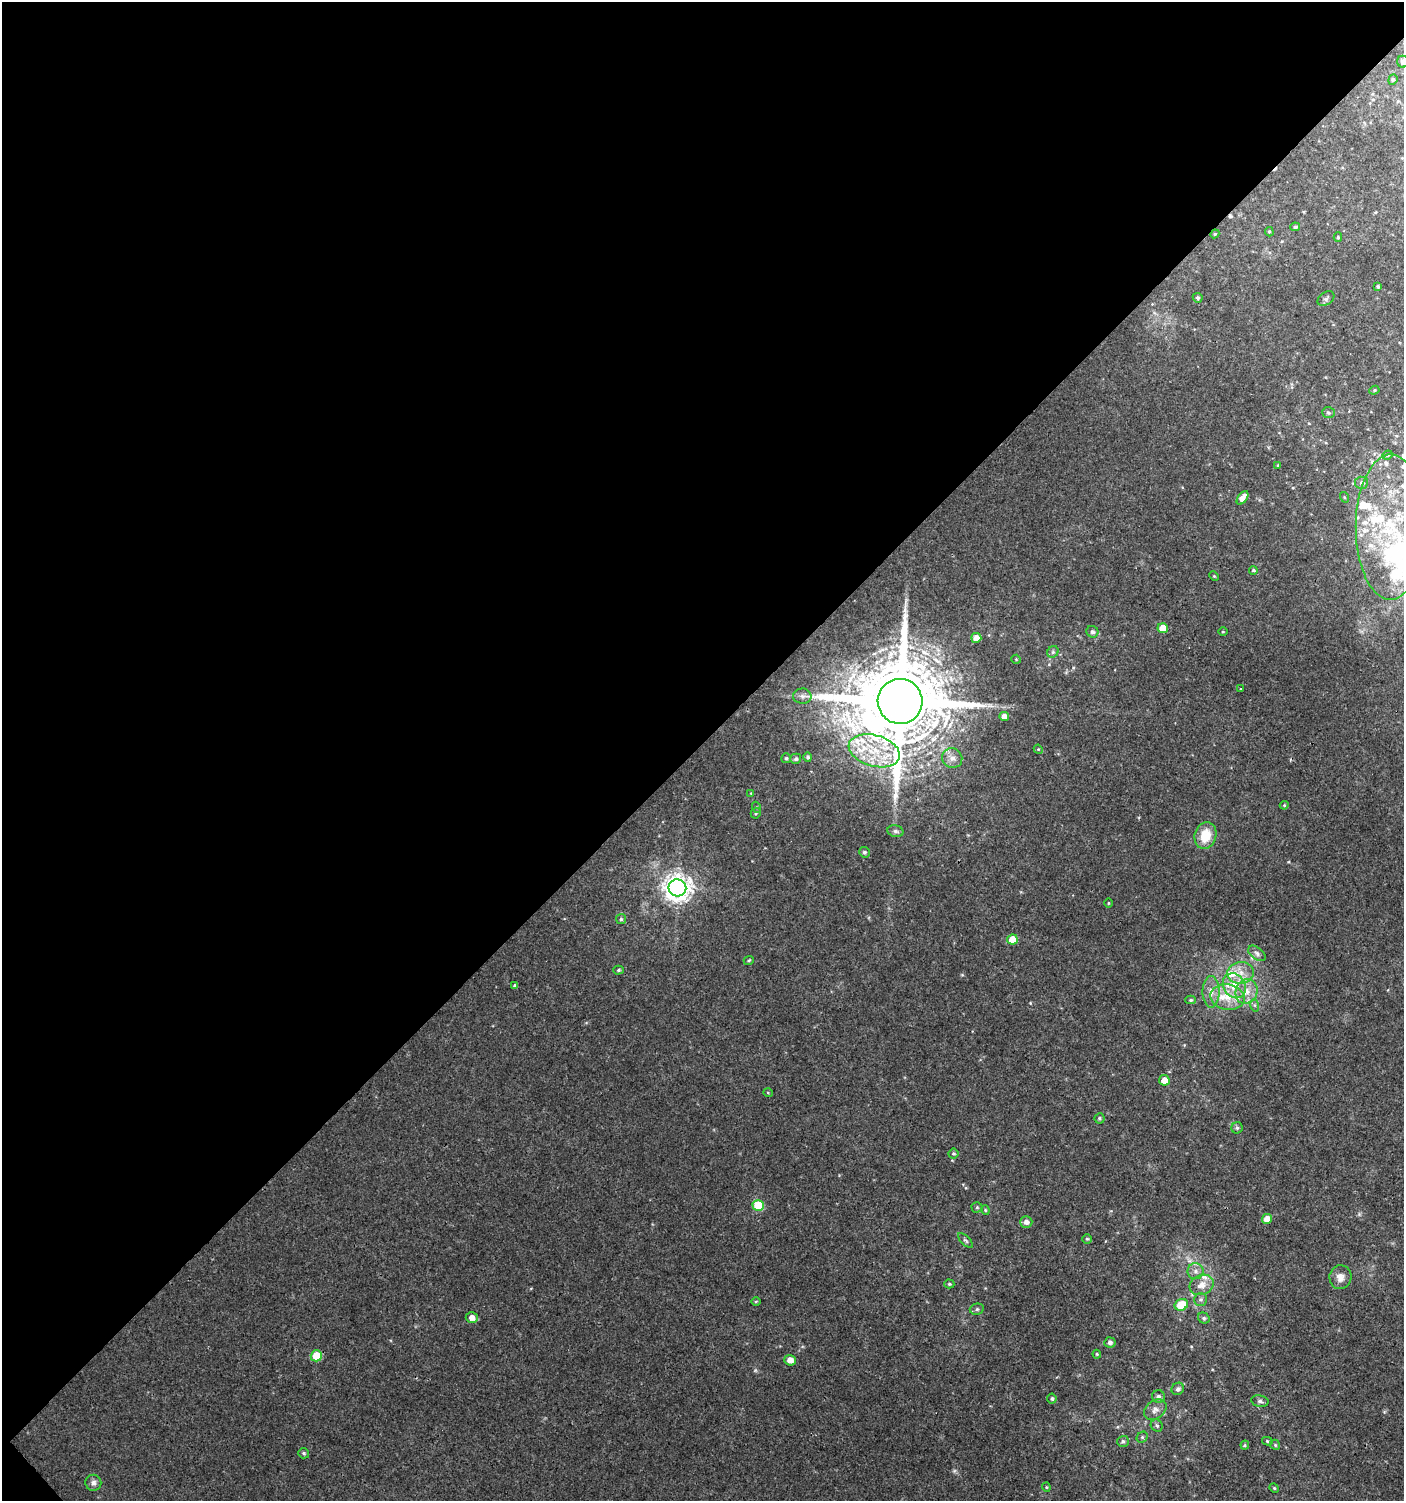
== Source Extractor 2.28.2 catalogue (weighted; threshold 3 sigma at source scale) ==
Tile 5 of 4 x 4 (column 1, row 2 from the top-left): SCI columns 205-1606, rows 3030-4528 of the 6060 x 6084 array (HDU 1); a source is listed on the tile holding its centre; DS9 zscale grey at full resolution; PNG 1406 x 1503 px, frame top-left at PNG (2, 2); each listed source drawn as its Kron ellipse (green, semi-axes under 4 px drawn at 4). Shown black and unused: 50% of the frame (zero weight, under 3 of 4 exposures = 4% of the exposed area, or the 3 px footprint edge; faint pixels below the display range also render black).
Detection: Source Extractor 2.28.2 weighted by HDU 2 'WHT'; one run over the whole footprint, this tile lists its part. Background 0.00434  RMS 0.0022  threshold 0.00968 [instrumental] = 3 sigma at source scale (4.5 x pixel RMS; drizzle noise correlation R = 1.50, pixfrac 1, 0.0396/0.0396 arcsec/px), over >= 5 px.
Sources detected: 115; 3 inside a brighter object's white glare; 2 cosmic-ray / hot-pixel residue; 1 long thin detection or spike segment (spike, bleed or trail) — neither listed nor drawn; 11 inside a brighter listed object's ellipse — not listed separately; the other 98 listed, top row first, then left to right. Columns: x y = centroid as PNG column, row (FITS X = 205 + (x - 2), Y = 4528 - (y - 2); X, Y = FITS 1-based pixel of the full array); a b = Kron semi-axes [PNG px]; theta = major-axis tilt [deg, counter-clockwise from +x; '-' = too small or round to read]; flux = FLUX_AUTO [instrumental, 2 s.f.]
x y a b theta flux
1403 62 6 6 - 0.83
1393 80 5 4 - 0.28
1295 227 5 4 - 0.43
1269 232 5 4 - 0.31
1215 234 4 4 - 0.22
1338 237 5 4 - 0.29
1378 286 4 4 - 0.36
1198 298 5 4 - 0.43
1326 299 9 6 36 0.54
1374 390 5 4 - 0.27
1328 413 6 5 - 0.4
1387 455 5 3 - 0.29
1278 465 4 4 - 0.21
1361 483 6 6 - 0.64
1344 497 5 3 - 0.21
1242 498 8 4 55 1.8
1391 527 72 35 90 33
1253 570 4 4 - 0.31
1214 576 5 3 - 0.22
1163 628 5 5 - 3.1
1092 632 6 5 - 0.61
1223 632 4 3 - 0.18
976 638 5 5 - 2
1053 652 6 5 - 0.45
1016 659 5 4 - 0.22
1241 689 3 2 - 0.16
802 696 9 7 -2 0.92
900 701 22 22 - 4000
1004 716 5 4 - 1.4
1038 749 5 3 - 0.2
874 751 26 15 -16 9
808 757 4 4 - 0.48
786 758 5 4 - 0.33
952 758 10 9 - 1.4
796 759 5 5 - 0.54
751 793 4 4 - 0.18
1284 805 4 4 - 0.25
756 807 5 3 - 0.23
756 813 5 5 - 0.32
895 831 8 6 -15 0.55
1205 836 14 10 74 4.7
864 852 5 5 - 0.46
677 888 9 8 - 230
1108 903 5 3 - 0.19
621 919 5 5 - 0.4
1012 939 5 5 - 4.3
1257 953 10 6 -39 0.74
749 960 5 4 - 0.31
619 970 5 4 - 0.32
1241 973 13 11 6 2.6
515 986 4 3 - 0.45
1234 986 13 10 -56 4
1246 991 12 10 68 2.6
1211 992 16 8 -90 2
1227 997 17 12 -11 4.4
1191 1000 5 4 - 0.41
1254 1005 6 4 -71 0.34
1164 1080 5 5 - 2.3
768 1093 5 3 - 0.21
1099 1118 5 5 - 0.36
1237 1128 5 5 - 0.44
953 1153 5 5 - 0.36
758 1205 6 5 - 10
977 1207 5 5 - 0.32
985 1210 4 4 - 0.24
1267 1219 5 5 - 2.1
1026 1222 6 6 - 1
1087 1239 5 4 - 0.28
966 1240 9 4 -44 0.41
1195 1271 8 8 - 1
1340 1277 12 11 - 1.6
949 1284 5 4 - 0.33
1202 1285 12 9 26 2
1200 1299 6 6 - 0.56
756 1301 4 3 - 0.21
1181 1305 7 5 23 6
977 1309 7 5 14 0.47
472 1318 6 5 - 1.6
1204 1318 6 5 - 0.49
1110 1342 5 5 - 0.72
1097 1354 4 3 - 0.25
316 1356 5 5 - 5.6
790 1360 5 5 - 1.8
1178 1389 6 5 - 0.61
1158 1396 6 6 - 0.65
1052 1399 5 4 - 0.41
1260 1401 9 6 -12 0.56
1155 1410 12 9 35 1.3
1157 1426 6 5 - 0.49
1142 1437 6 5 - 0.38
1123 1441 6 5 - 0.52
1267 1441 5 4 - 0.31
1245 1445 4 4 - 0.25
1275 1445 5 4 - 0.28
304 1453 6 5 - 0.41
93 1483 8 8 - 0.84
1046 1487 4 4 - 0.22
1274 1488 5 4 - 0.26
Overlapping masked pixels (flux is a lower limit): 1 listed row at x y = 900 701
Isophote crosses this tile's border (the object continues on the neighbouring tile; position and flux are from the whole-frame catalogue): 1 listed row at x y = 1403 62
Unlisted compact peaks at least as high as the median listed source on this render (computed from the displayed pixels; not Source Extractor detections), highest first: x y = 755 1370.